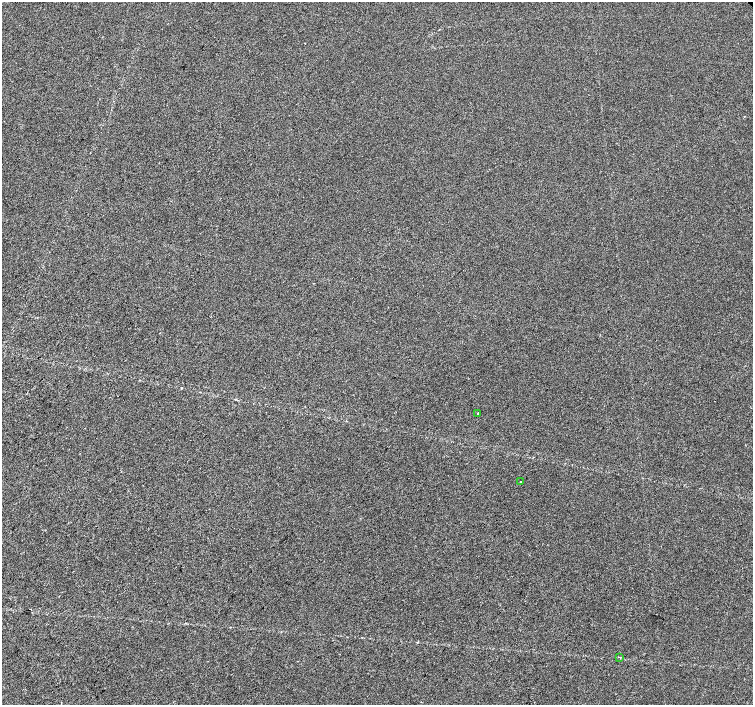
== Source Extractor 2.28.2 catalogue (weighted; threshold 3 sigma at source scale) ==
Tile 7 of 4 x 4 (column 3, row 2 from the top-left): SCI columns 3010-4511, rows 3022-4426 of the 6014 x 5977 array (HDU 1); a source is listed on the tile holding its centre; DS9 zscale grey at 2 x 2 block average (1 PNG px = mean of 2 x 2 image px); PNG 755 x 707 px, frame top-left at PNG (2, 2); each listed source drawn as its Kron ellipse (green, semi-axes under 4 px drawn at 4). Shown black and unused: <1% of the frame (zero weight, under 2 of 3 exposures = <1% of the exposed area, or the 3 px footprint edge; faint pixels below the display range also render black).
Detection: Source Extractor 2.28.2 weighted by HDU 2 'WHT'; one run over the whole footprint, this tile lists its part. Background -1.32e-05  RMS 0.0057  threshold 0.0256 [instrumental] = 3 sigma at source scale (4.5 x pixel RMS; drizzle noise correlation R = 1.50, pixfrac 1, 0.0396/0.0396 arcsec/px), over >= 5 px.
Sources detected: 4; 1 cosmic-ray / hot-pixel residue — neither listed nor drawn; the other 3 listed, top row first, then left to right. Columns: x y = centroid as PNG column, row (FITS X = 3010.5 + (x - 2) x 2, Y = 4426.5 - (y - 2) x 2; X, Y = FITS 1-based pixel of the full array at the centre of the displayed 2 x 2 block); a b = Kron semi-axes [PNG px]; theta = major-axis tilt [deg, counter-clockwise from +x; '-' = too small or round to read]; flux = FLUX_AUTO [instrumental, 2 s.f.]
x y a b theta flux
478 413 2 2 - 4.9
520 481 2 2 - 0.59
620 658 3 2 - 0.98